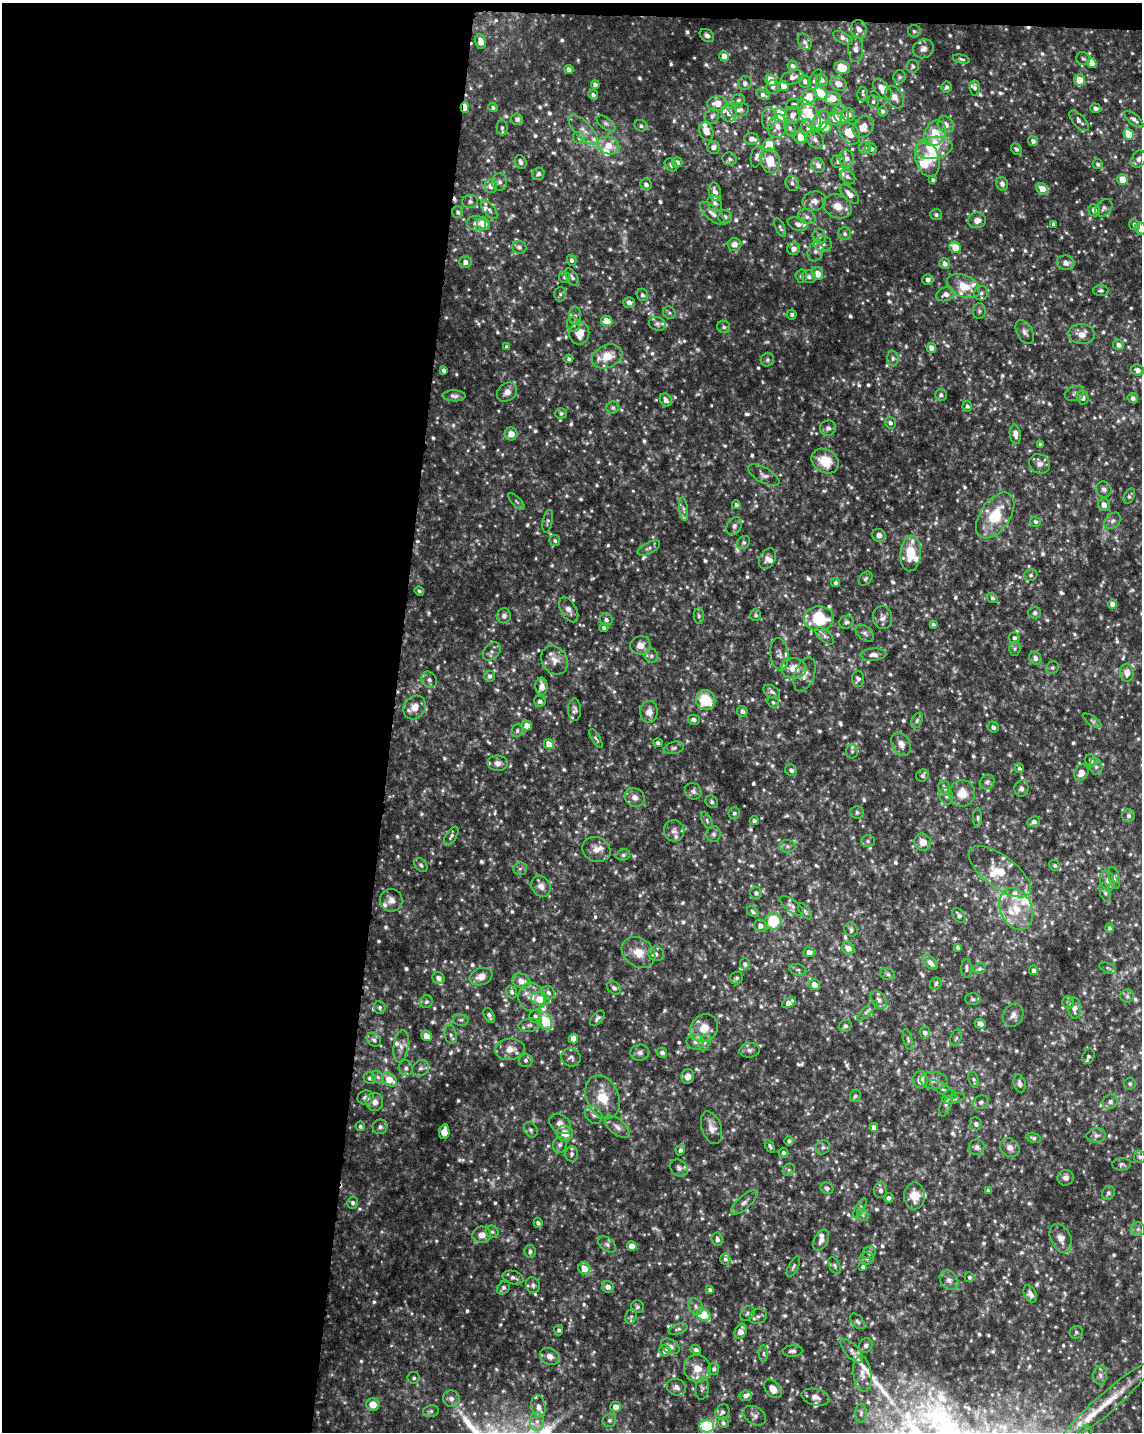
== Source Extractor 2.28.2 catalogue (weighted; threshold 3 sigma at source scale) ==
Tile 1 of 4 x 3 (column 1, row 1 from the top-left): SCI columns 1-1140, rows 3086-4515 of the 4567 x 4797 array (HDU 1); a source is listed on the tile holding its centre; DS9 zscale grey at full resolution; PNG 1144 x 1434 px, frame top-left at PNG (2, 3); each listed source drawn as its Kron ellipse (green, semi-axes under 4 px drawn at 4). Shown black and unused: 35% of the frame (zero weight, under 4 of 8 exposures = <1% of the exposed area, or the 3 px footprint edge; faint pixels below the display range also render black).
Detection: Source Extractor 2.28.2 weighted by HDU 2 'WHT'; one run over the whole footprint, this tile lists its part. Background 0.0368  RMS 0.0046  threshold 0.0189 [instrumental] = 3 sigma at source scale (4.09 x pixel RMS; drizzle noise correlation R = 1.36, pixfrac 0.8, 0.0396/0.0396 arcsec/px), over >= 5 px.
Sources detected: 1133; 24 too faint to see at this stretch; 1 inside a brighter object's white glare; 2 cosmic-ray / hot-pixel residue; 1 long thin detection or spike segment (spike, bleed or trail) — neither listed nor drawn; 73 inside a brighter listed object's ellipse — not listed separately; of the other 1032, all 500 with FLUX_AUTO >= 0.889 (the completeness limit of this list) listed and drawn (532 fainter detections not listed), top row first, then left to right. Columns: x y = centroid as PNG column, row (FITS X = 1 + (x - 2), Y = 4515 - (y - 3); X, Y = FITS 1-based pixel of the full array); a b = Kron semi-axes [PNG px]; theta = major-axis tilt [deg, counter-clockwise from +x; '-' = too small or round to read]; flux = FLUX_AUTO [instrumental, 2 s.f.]
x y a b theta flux
859 30 9 8 - 3.1
914 31 6 6 - 0.97
707 35 8 5 -34 1.5
843 38 11 5 -30 1.7
481 42 7 5 -80 3.7
805 42 9 6 -64 1.6
856 49 13 7 -88 2.7
923 49 10 9 - 2.4
724 56 5 5 - 2.8
961 59 9 4 -13 0.93
1083 59 7 6 - 0.96
1092 63 5 4 - 4.6
793 66 5 5 - 1.2
913 66 6 6 - 1.1
842 68 8 6 -11 9.8
569 69 5 4 - 1.6
793 77 12 7 15 2.5
900 77 6 6 - 1
771 80 6 5 - 8
815 80 11 5 64 1.2
822 80 6 5 - 2.1
1079 80 6 5 - 6.8
805 82 6 6 - 1.8
745 83 7 6 - 1.8
838 84 8 6 -30 3.6
595 85 4 4 - 1.6
783 86 5 5 - 3.2
773 87 7 6 - 1.1
947 87 5 5 - 1.2
975 88 7 5 -87 1.4
882 89 12 7 -53 5.6
821 93 7 5 -42 19
863 94 7 5 -88 0.94
593 95 5 4 - 1.3
763 95 7 4 -26 1.3
809 97 9 6 44 8
895 97 12 8 -58 3
833 98 8 6 3 5.6
738 100 6 6 - 1.2
873 102 6 5 - 1.1
717 104 10 7 -1 5.1
794 104 8 5 3 1.3
465 107 5 3 - 7.1
493 108 5 4 - 1
1095 108 5 4 - 1.5
739 110 10 7 14 1.6
883 111 5 4 - 1.1
729 113 9 7 -80 3.8
841 114 9 7 -71 2.4
781 115 8 5 -52 21
792 115 9 7 54 2.8
809 115 17 8 -59 11
848 115 7 6 - 2.7
712 116 8 6 55 1.7
769 118 11 7 88 2
835 118 7 7 - 5.8
517 119 6 6 - 1.7
1134 120 11 5 -39 1.8
821 121 11 7 61 6.8
1079 121 13 6 -47 1.9
606 123 11 5 -36 1.4
946 125 9 7 -56 3.2
641 126 6 5 - 0.95
777 126 12 9 70 3.9
826 127 6 5 - 4.5
863 127 12 9 47 5.4
502 128 7 5 -89 1.2
790 128 8 5 -70 1.1
808 128 9 7 -86 2
583 130 19 8 -46 3.9
706 131 9 6 -70 3.5
850 133 12 9 -52 9.1
935 133 13 10 65 13
1129 134 6 5 - 10
800 137 7 6 - 5.8
579 138 6 5 - 0.93
751 139 7 6 - 2
815 139 10 7 -50 2
1033 141 5 4 - 1.6
769 145 6 5 - 11
608 146 11 8 -20 6.1
713 147 6 6 - 1.9
865 148 6 6 - 1
934 148 18 11 9 10
871 149 6 5 - 2.2
1016 149 6 4 -48 1
757 157 11 5 78 1.5
847 158 9 7 -74 2.5
729 159 7 6 - 1.1
927 159 18 12 -75 9.4
1139 159 9 7 60 1.6
770 161 12 9 -79 8.9
838 161 6 6 - 1.3
521 162 7 5 -63 1.6
677 162 5 5 - 1.9
1098 164 5 5 - 1.1
671 165 7 6 - 1.3
818 165 7 6 - 2
538 174 6 6 - 1.4
847 177 9 6 -45 1.5
1122 179 5 5 - 6.4
933 180 4 4 - 0.89
500 182 8 7 - 1.5
792 183 8 6 -64 1.4
646 184 6 5 - 1.6
1002 184 7 6 - 2
491 186 7 6 - 2.8
1042 189 6 5 - 4.9
715 192 9 6 -76 3
849 194 12 6 -44 2.7
814 201 12 9 17 2.7
470 202 7 6 - 1.1
715 203 9 6 -59 1.8
838 206 14 11 -26 4.8
1104 208 10 7 49 1.7
489 210 11 5 -51 1.5
1094 210 6 5 - 2.5
458 212 6 5 - 1.1
713 213 15 6 -41 2.3
936 215 6 5 - 1
725 217 7 6 - 1.4
807 217 9 6 -28 1.7
977 220 9 7 12 2.9
476 223 9 7 -13 2.3
483 224 7 5 -37 6.3
798 224 10 6 -17 1.4
1054 224 4 3 - 1.2
1134 225 5 5 - 1.1
780 228 10 4 -64 0.95
1141 228 6 5 - 5.3
845 234 6 6 - 1.3
819 236 8 6 -67 1.3
734 244 7 6 - 2.5
823 244 8 8 - 1.9
519 247 7 6 - 1.3
955 247 6 5 - 7.1
793 249 6 6 - 2.1
816 251 10 7 70 2.3
572 260 5 4 - 1.2
465 262 6 6 - 2.2
1066 263 9 7 -13 2.7
945 264 6 5 - 2.2
818 274 6 5 - 3.9
801 276 6 5 - 1
565 277 6 5 - 1
572 277 10 5 -58 1.2
809 277 7 6 - 1.5
928 280 5 5 - 1.7
963 286 17 10 -24 9.2
1101 290 7 5 1 0.96
981 293 7 7 - 1.3
560 294 7 6 - 1.1
945 294 9 6 21 2.5
642 295 6 5 - 0.97
629 303 5 5 - 2.2
979 311 7 6 - 1
669 313 7 5 -42 0.93
792 315 5 5 - 1
575 316 9 6 90 1.5
607 321 5 5 - 6.7
657 324 8 6 -20 1.2
573 325 7 6 - 1.2
724 327 6 6 - 1.1
1025 332 13 7 -61 1.9
579 333 11 10 - 5.9
1081 334 13 10 -4 4.3
1119 345 5 5 - 1.8
507 347 4 3 - 0.99
931 348 5 4 - 2.3
607 356 16 11 24 8.2
893 358 8 6 -87 1.3
569 359 4 4 - 1
767 360 7 6 - 1
444 370 4 4 - 1.1
1138 370 6 5 - 1.7
507 392 11 8 39 2.8
1075 393 10 7 24 1.3
941 395 6 6 - 1.2
454 396 11 5 -2 1.6
1083 397 7 6 - 2.3
1133 398 5 5 - 1.5
666 400 7 5 -54 2.3
967 406 5 4 - 1.1
613 408 6 6 - 1.2
561 413 5 5 - 0.97
890 423 6 5 - 1.2
828 428 8 7 - 1.7
511 434 6 6 - 3.5
1015 434 9 5 -82 2.2
1040 445 4 3 - 1
825 461 14 11 -32 10
1039 464 11 9 -30 2.3
764 475 17 7 -29 2.1
1104 489 8 7 - 1.5
1129 496 8 5 65 0.96
517 501 10 4 -45 0.92
736 505 4 4 - 1.1
1104 505 6 5 - 2.8
684 509 12 4 -84 1.4
995 515 26 14 56 16
548 521 12 5 79 1.1
1113 521 9 7 44 1.7
1035 522 5 4 - 1
734 526 9 7 61 1.8
879 535 7 6 - 1.8
555 541 5 5 - 0.96
744 542 7 6 - 1.2
649 548 12 6 28 1.6
911 553 18 10 86 10
768 559 11 7 56 2.6
1031 575 7 5 30 1
865 579 8 6 46 0.89
835 583 4 4 - 0.94
419 591 5 4 - 0.92
992 598 5 4 - 0.9
1112 604 4 4 - 2.4
569 610 14 7 -59 2.4
1035 613 6 6 - 0.96
756 615 6 5 - 1.2
504 616 7 7 - 1.7
699 616 8 5 -89 0.99
882 618 11 10 - 2.2
819 619 15 12 3 19
606 620 6 6 - 1.2
846 622 7 6 - 1.1
933 624 4 4 - 1
604 628 4 4 - 1.2
865 633 11 6 -40 1.4
825 636 11 5 -42 1.4
1014 638 5 5 - 1.2
640 645 10 9 - 4.4
1015 649 7 5 88 0.98
492 651 10 7 48 1.6
779 654 16 9 -83 2.7
873 655 13 6 2 2.1
651 656 7 6 - 1.4
1035 658 7 6 - 2
555 660 15 12 -54 3.9
794 668 12 10 -2 6.4
1052 668 6 6 - 1
1127 673 9 6 -85 3.2
805 674 18 9 70 3.6
490 676 5 5 - 1.5
858 679 8 6 87 1.2
429 680 9 7 -55 1.6
541 687 9 6 -90 4.4
772 692 9 5 -35 1.4
705 700 10 9 - 16
540 701 6 5 - 1.4
773 702 6 5 - 0.9
415 707 12 10 53 4.9
574 710 11 6 -89 1.4
742 711 5 5 - 1.7
649 712 11 8 86 3.3
694 720 6 5 - 1.3
917 721 8 5 63 0.94
1092 721 11 4 -35 0.94
527 725 5 5 - 3.9
993 727 5 5 - 1.3
517 731 7 5 63 0.96
596 739 11 4 -60 0.97
658 743 5 4 - 0.99
549 744 5 4 - 4.6
901 744 12 8 -60 3.3
674 748 10 6 12 1.2
852 751 7 6 - 0.99
1091 760 6 5 - 1.4
498 763 10 8 1 2.3
1096 767 8 6 -74 1.5
1019 768 5 4 - 0.92
791 770 6 5 - 1.4
1081 773 8 7 - 3.6
922 775 6 5 - 1.2
987 782 8 6 43 1.2
945 788 8 5 -67 1.5
1021 789 8 7 - 1.6
693 791 9 8 - 1.5
962 793 13 12 - 6.4
946 796 8 6 -68 1.2
635 797 10 9 - 2.8
712 802 6 5 - 0.99
857 812 7 6 - 1.2
734 813 6 5 - 1.1
1129 816 6 6 - 1.2
978 818 10 4 90 0.9
707 820 9 4 -66 0.97
754 821 4 4 - 1.2
1034 822 6 5 - 1.5
674 831 10 10 - 2.2
713 834 8 7 - 1.3
451 836 10 5 56 1.2
868 841 7 6 - 0.91
923 842 9 8 - 4
787 846 8 6 0 1.2
596 850 15 12 -25 4.5
623 855 7 5 14 1.1
421 865 8 5 -53 1.1
1055 865 5 5 - 0.92
520 869 7 6 - 1.1
1000 872 37 16 -37 12
1114 878 11 5 -77 1.2
1107 881 10 7 -76 1.9
541 886 11 9 -60 2.9
1105 892 10 5 -72 1.1
756 893 6 6 - 1.2
391 900 11 11 - 2.8
792 906 14 6 -38 1.8
1016 909 22 15 -68 12
805 911 9 5 -54 1
753 912 6 4 -35 1
959 915 8 5 -54 1.4
773 921 8 8 - 16
760 926 6 6 - 2.5
1109 928 5 4 - 0.98
851 930 7 6 - 1.1
958 947 4 3 - 1
848 948 6 5 - 3.9
809 952 5 5 - 3.4
639 953 18 14 -35 7.3
656 954 7 7 - 1.4
930 962 9 5 -46 2.6
745 964 5 5 - 1.2
966 968 9 5 89 1.3
1108 968 9 5 -25 0.91
979 969 6 5 - 0.94
798 970 8 5 -16 1.1
1034 970 5 4 - 1.7
887 974 8 5 -17 1.1
481 977 12 8 19 4.4
438 978 6 5 - 2
737 978 6 6 - 0.98
521 981 9 7 -18 3.7
815 984 5 5 - 4.7
936 984 6 5 - 0.93
614 988 8 5 -40 1.2
512 992 6 5 - 1.2
548 993 7 6 - 1.6
1127 996 6 6 - 1.2
531 997 14 13 - 4.6
540 999 9 6 -12 6.6
973 999 8 6 -2 1
879 1000 10 6 -51 1.8
426 1002 6 6 - 1.2
1068 1002 6 6 - 1.1
789 1003 7 4 31 3
380 1007 6 5 - 0.91
1074 1008 10 6 -87 2.9
867 1011 13 4 45 1.1
489 1015 8 5 -64 1.5
1013 1015 12 10 63 2.4
535 1016 6 6 - 1.4
597 1018 9 5 48 1.1
461 1020 8 5 -12 1.1
546 1021 10 5 -72 25
980 1024 6 4 -17 2
529 1025 11 6 7 1.7
845 1026 6 6 - 1.3
704 1028 15 13 45 6.5
925 1033 6 5 - 1.6
451 1035 9 6 -76 1.3
426 1036 6 5 - 3.9
956 1038 8 5 70 1
573 1039 5 4 - 3.9
908 1039 11 4 -77 0.92
374 1040 8 6 -43 1.3
695 1042 9 7 -10 1.8
705 1042 8 5 63 1.2
401 1046 16 7 81 3
510 1049 15 10 5 4.5
750 1050 10 7 8 1.6
640 1052 9 8 - 1.8
662 1053 5 5 - 1.2
1088 1056 8 6 69 1.1
571 1057 10 9 - 1.7
526 1060 7 7 - 1.3
406 1068 8 7 - 1.6
421 1068 9 7 35 1.6
378 1077 7 5 -46 0.96
688 1077 7 6 - 2.7
370 1078 6 5 - 1.3
389 1079 8 6 -37 7.1
920 1080 8 7 - 3.9
934 1080 13 8 -6 2.5
974 1080 8 5 -72 1
1020 1083 9 6 -76 1.4
1130 1084 6 6 - 0.9
943 1089 15 5 -31 1.8
855 1096 6 5 - 0.93
603 1097 23 16 -66 11
366 1098 8 7 - 1.8
955 1098 10 4 17 1
375 1102 9 8 - 2.4
981 1102 8 6 27 1.3
1110 1102 8 7 - 1.6
946 1103 14 5 72 1.6
594 1115 9 7 -47 2
560 1124 12 9 -40 2.9
976 1124 6 6 - 1.2
360 1126 5 4 - 1
380 1127 7 7 - 1.4
617 1127 15 7 -40 2.7
874 1127 4 4 - 2
711 1128 17 9 -70 3.6
531 1130 8 6 -58 1.2
444 1132 7 5 81 4.8
565 1133 8 7 - 6.2
1096 1135 10 7 6 1.5
1034 1138 7 5 -16 1
789 1141 5 4 - 1.1
560 1145 8 6 71 1.7
770 1146 7 4 -59 0.92
823 1147 7 6 - 1.1
977 1147 8 7 - 1.7
1010 1147 10 8 -42 2.5
680 1150 5 4 - 1.2
783 1153 5 4 - 0.94
572 1154 8 6 88 1.2
1140 1157 6 5 - 1.1
1122 1164 9 6 4 1.1
679 1168 9 7 -42 1.7
789 1170 6 5 - 1
1065 1178 8 7 - 1.8
827 1188 6 5 - 0.93
881 1190 8 6 -87 1.5
988 1191 4 3 - 0.98
1108 1193 7 6 - 1.2
915 1196 13 10 -90 5.9
889 1198 5 5 - 1.2
744 1202 17 6 42 2.2
353 1203 6 5 - 1.3
860 1208 11 4 59 1.1
863 1215 6 5 - 0.9
538 1223 5 4 - 1.4
1138 1229 7 7 - 1.4
492 1232 6 6 - 0.92
482 1235 9 8 - 3.6
1061 1238 15 10 -64 3.8
717 1239 7 5 -84 1.7
821 1240 11 7 61 2.5
607 1244 10 6 -38 1.4
632 1246 5 5 - 4.5
530 1251 6 5 - 1.1
869 1253 7 6 - 1.1
725 1259 5 5 - 1
867 1259 7 6 - 1.1
835 1266 9 5 -62 0.92
793 1267 11 5 63 1.1
863 1267 4 3 - 0.98
584 1269 6 5 - 5.8
969 1277 5 5 - 0.93
513 1278 10 6 -15 1.9
949 1280 11 8 -49 2.5
533 1285 8 6 -67 1.2
608 1287 6 5 - 2.4
503 1288 8 5 50 1.2
710 1290 4 4 - 1.1
1030 1294 9 6 -62 1.9
696 1306 9 6 -63 1.6
637 1307 6 6 - 0.97
748 1313 8 6 45 1.1
704 1315 7 5 -34 13
631 1316 7 5 67 1.1
758 1316 9 7 22 1.5
857 1321 9 5 -48 1
678 1329 10 5 18 1.2
559 1330 5 4 - 0.93
741 1331 8 5 65 3.7
1076 1332 7 6 - 0.95
866 1345 8 6 59 1.5
670 1346 10 7 -31 2.2
696 1349 5 4 - 1.2
665 1351 6 5 - 2.4
793 1351 10 5 3 1.5
852 1351 15 6 -48 2.2
763 1353 8 4 -90 0.91
550 1356 10 8 -26 2.8
697 1368 14 13 - 5.7
714 1369 6 5 - 1.2
862 1374 18 9 -82 4.5
1100 1375 9 7 83 1.9
414 1378 6 6 - 0.95
676 1387 10 8 -27 2.4
702 1388 11 6 84 1.5
773 1389 10 7 -51 4.4
745 1396 6 5 - 1.6
816 1397 14 8 -13 2.7
451 1399 8 8 - 2.1
1107 1403 60 10 41 16
373 1404 7 6 - 4.6
538 1407 11 7 -79 2.3
616 1407 5 5 - 4.2
431 1411 8 6 15 1
722 1412 8 6 53 1.4
861 1413 9 5 89 1.2
755 1416 12 8 -34 2
609 1420 7 6 - 1.3
537 1421 9 7 89 2.6
723 1423 5 5 - 0.97
707 1426 7 6 - 35
1085 1432 7 6 - 1.1
Overlapping masked pixels (flux is a lower limit): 1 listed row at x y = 465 107
Isophote crosses this tile's border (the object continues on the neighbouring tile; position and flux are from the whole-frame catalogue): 2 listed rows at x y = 1141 228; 1085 1432